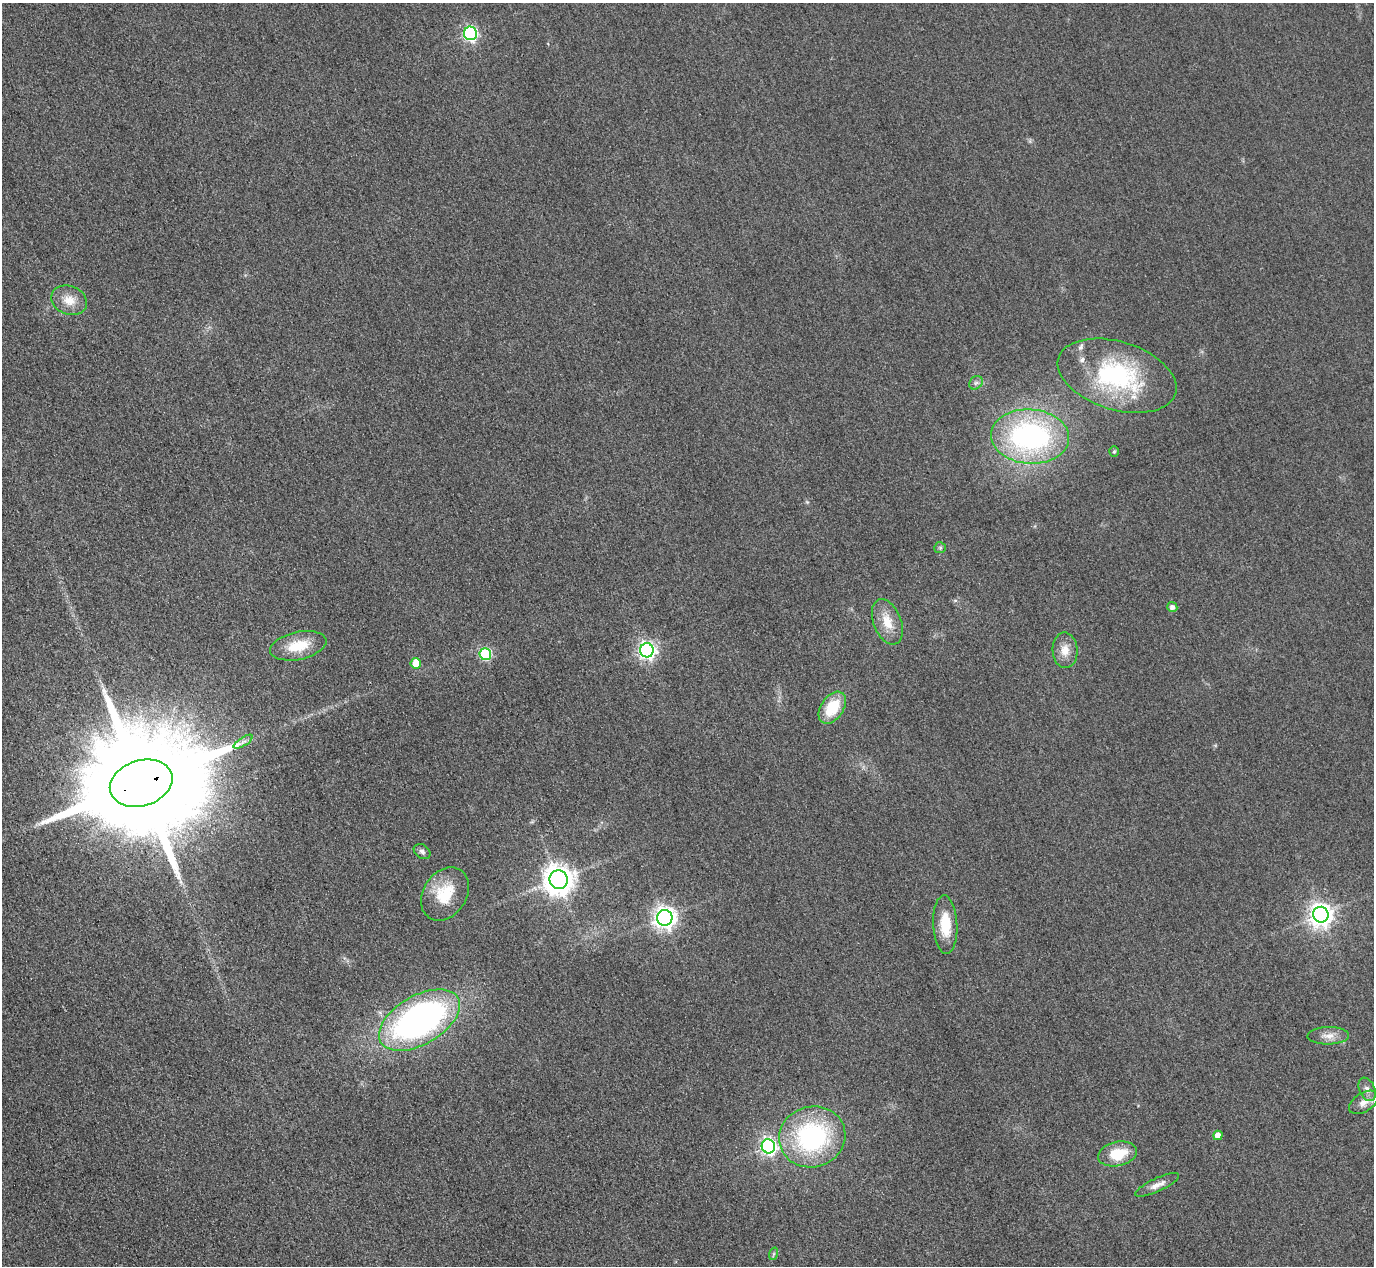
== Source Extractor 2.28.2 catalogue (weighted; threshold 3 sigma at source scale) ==
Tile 7 of 4 x 4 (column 3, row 2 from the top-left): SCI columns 2773-4144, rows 2833-4096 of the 5546 x 5533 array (HDU 1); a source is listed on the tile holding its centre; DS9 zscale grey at full resolution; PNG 1376 x 1268 px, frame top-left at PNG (2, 3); each listed source drawn as its Kron ellipse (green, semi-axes under 4 px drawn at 4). Shown black and unused: <1% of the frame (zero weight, under 3 of 4 exposures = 3% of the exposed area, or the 3 px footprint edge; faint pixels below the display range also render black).
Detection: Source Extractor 2.28.2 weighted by HDU 2 'WHT'; one run over the whole footprint, this tile lists its part. Background 0.148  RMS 0.019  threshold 0.0859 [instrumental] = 3 sigma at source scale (4.5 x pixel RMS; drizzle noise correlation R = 1.50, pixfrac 1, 0.05/0.05 arcsec/px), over >= 5 px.
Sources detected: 35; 2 inside a brighter listed object's ellipse — not listed separately; the other 33 listed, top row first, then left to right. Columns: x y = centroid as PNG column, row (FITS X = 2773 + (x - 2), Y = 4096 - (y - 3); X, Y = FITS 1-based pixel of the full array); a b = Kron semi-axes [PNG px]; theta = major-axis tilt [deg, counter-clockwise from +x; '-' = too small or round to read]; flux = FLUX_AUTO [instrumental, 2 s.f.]
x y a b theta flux
470 33 7 6 - 380
69 300 18 14 -22 28
1117 376 61 34 -17 260
976 383 7 6 - 5.4
1030 436 39 27 -4 410
1114 452 5 5 - 2.6
940 548 5 5 - 3
1172 607 5 5 - 7.9
887 622 24 14 -69 37
298 646 28 14 12 54
647 650 7 7 - 680
1065 650 18 12 -87 25
485 654 6 6 - 180
416 663 5 5 - 35
832 708 18 11 56 67
243 742 11 4 32 6.2
141 783 32 22 17 92000
422 852 9 6 -35 6.6
559 880 9 9 - 2900
445 894 29 22 56 71
1321 915 8 7 - 1600
665 918 8 7 - 1300
945 924 29 12 -87 55
419 1020 45 24 30 720
1328 1036 21 8 1 19
1367 1089 12 7 -65 11
1364 1102 16 9 32 17
1218 1135 5 4 - 20
812 1137 33 30 15 290
768 1146 7 6 - 550
1117 1154 20 12 12 59
1157 1185 24 6 25 15
773 1254 6 4 71 2.7
Overlapping masked pixels (flux is a lower limit): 1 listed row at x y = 141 783